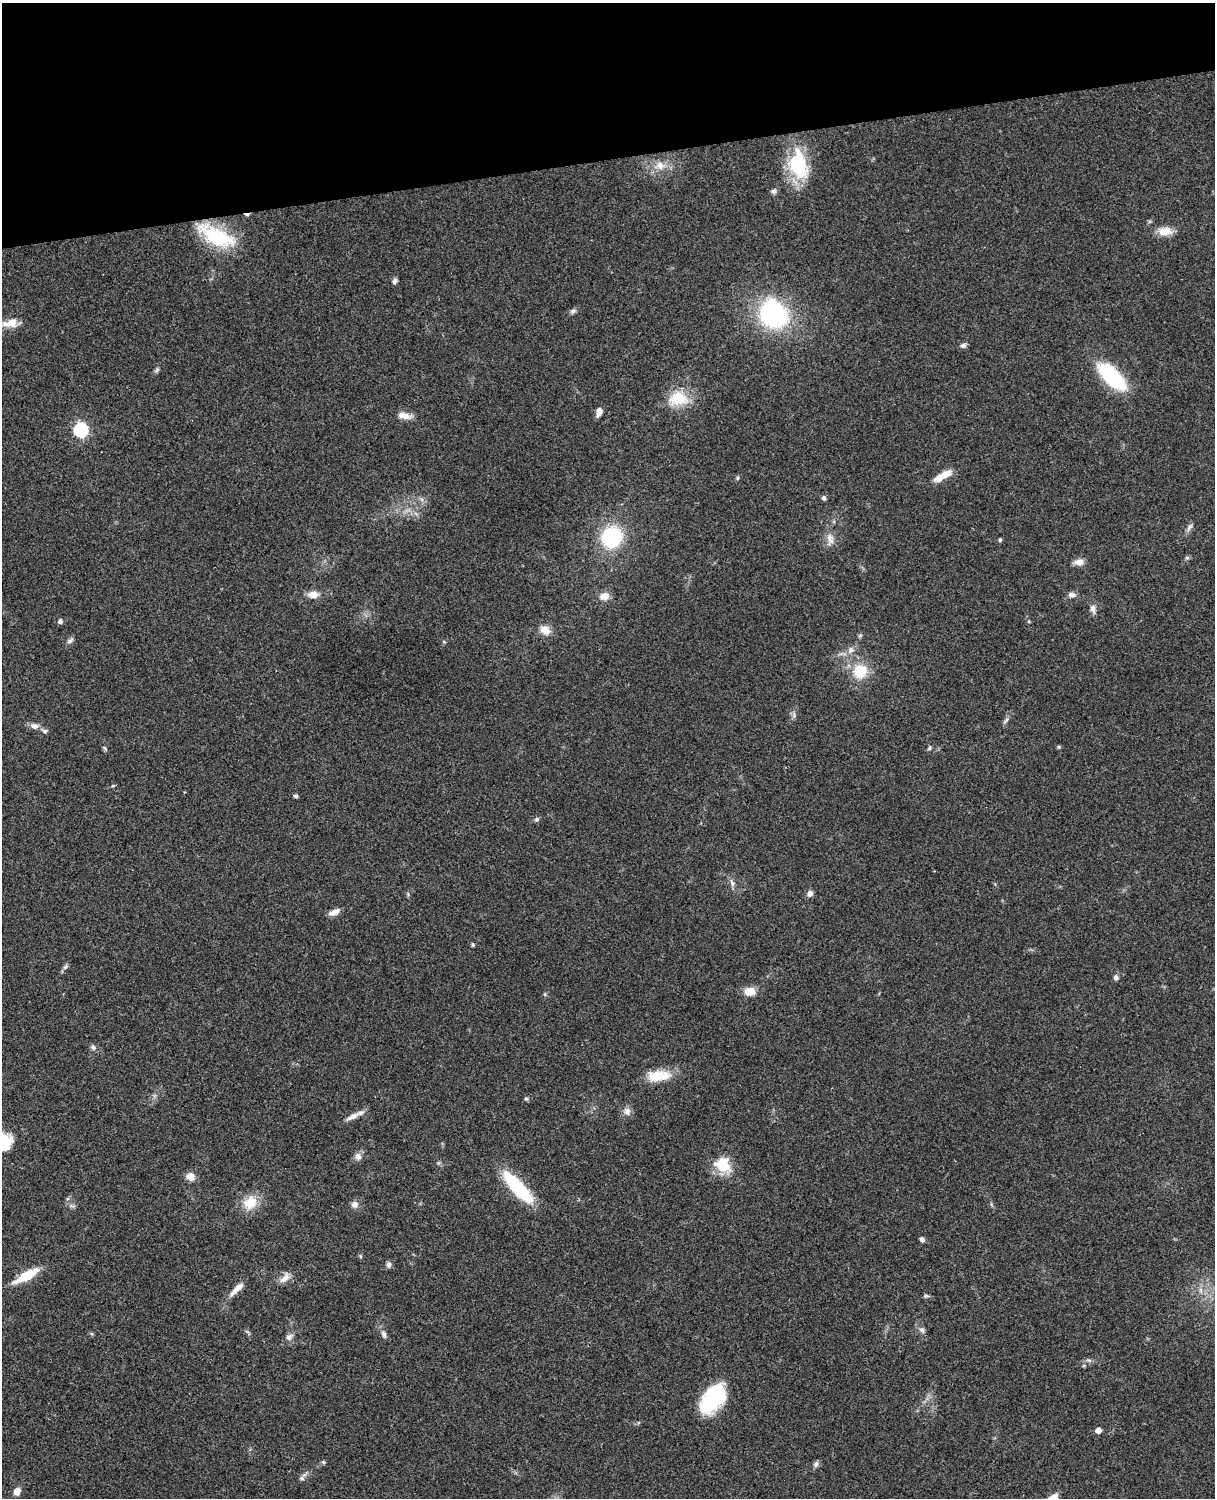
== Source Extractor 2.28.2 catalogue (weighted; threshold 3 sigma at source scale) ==
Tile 3 of 4 x 3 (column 3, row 1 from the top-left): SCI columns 2546-3758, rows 3270-4765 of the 5090 x 4927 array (HDU 1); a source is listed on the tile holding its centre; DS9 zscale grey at full resolution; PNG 1217 x 1500 px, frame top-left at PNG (2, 3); no overlay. Shown black and unused: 10% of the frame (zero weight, under 3 of 4 exposures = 6% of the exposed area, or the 3 px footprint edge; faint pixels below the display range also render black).
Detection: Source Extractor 2.28.2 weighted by HDU 2 'WHT'; one run over the whole footprint, this tile lists its part. Background 0.0756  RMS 0.0057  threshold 0.0257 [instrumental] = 3 sigma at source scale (4.5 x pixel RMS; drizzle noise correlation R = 1.50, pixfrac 1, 0.05/0.05 arcsec/px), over >= 5 px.
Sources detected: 82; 1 cosmic-ray / hot-pixel residue — not listed; the other 81 listed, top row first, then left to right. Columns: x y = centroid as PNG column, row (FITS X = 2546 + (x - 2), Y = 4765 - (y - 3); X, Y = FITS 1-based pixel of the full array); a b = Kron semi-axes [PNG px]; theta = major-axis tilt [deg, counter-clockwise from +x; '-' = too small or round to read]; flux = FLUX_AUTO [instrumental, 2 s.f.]
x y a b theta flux
798 164 38 23 -79 35
660 165 13 12 - 6.4
774 191 8 6 22 1.7
1165 231 17 10 -2 7.7
216 236 49 19 -27 35
394 281 7 5 67 1.4
573 311 10 5 25 1.5
773 314 24 21 -50 91
10 323 23 11 12 7.3
963 345 7 6 - 1.7
157 370 8 5 51 1.2
1112 376 31 13 -45 51
678 399 23 17 2 18
599 412 8 5 73 4
404 416 17 7 -12 5
81 430 6 6 - 100
943 476 24 8 30 8.8
737 478 6 3 71 0.73
824 498 5 5 - 1.6
1189 527 11 6 53 1.9
612 537 18 17 - 47
830 539 18 9 -81 4.8
1000 540 5 4 - 0.75
1187 558 6 5 - 0.97
1079 562 11 7 2 4.3
313 594 13 8 2 5.1
1071 595 10 6 -7 2.4
604 596 10 8 4 5.6
1093 609 11 7 -80 2.8
60 621 5 5 - 1.8
545 630 13 10 -35 5.9
860 636 6 5 - 0.93
70 641 10 5 37 1.5
444 642 5 3 - 0.54
850 650 11 8 61 3.1
860 671 15 14 - 16
1006 720 12 4 53 1.5
35 726 12 8 -4 3.2
45 731 7 5 -12 1.3
1059 747 5 5 - 0.7
105 748 7 4 -63 0.92
929 748 7 4 62 0.97
113 786 5 3 - 0.6
296 796 4 4 - 1.3
537 819 7 5 17 1.2
732 883 11 6 -67 2.3
810 894 8 7 - 2.6
334 912 15 7 23 3.3
473 945 5 4 - 0.79
66 967 9 5 41 1.4
1116 977 7 6 - 1.7
750 991 13 9 3 7.1
93 1047 8 6 -46 1.6
658 1076 29 13 6 14
526 1099 6 5 - 0.84
627 1111 11 9 -74 3
353 1116 21 6 28 4.4
358 1156 9 8 - 3.1
723 1165 24 20 -41 14
190 1176 8 7 - 5.5
518 1188 38 11 -47 41
250 1203 15 13 35 12
355 1204 9 8 - 2.7
922 1239 6 5 - 1.7
360 1256 5 3 - 0.68
389 1264 8 6 -88 1.7
26 1276 25 8 28 17
285 1278 16 9 50 4.3
237 1289 23 6 45 5.5
1201 1290 7 5 -89 1.5
926 1296 7 4 7 0.97
922 1330 8 6 -50 1.7
384 1334 12 6 -71 2.1
289 1337 10 7 34 2.5
1089 1360 8 4 -8 1.3
712 1398 32 18 54 44
1098 1430 5 4 - 4.8
323 1462 6 5 - 0.81
816 1464 8 6 71 1.7
302 1478 7 5 -21 1.3
17 1491 8 7 - 4.4